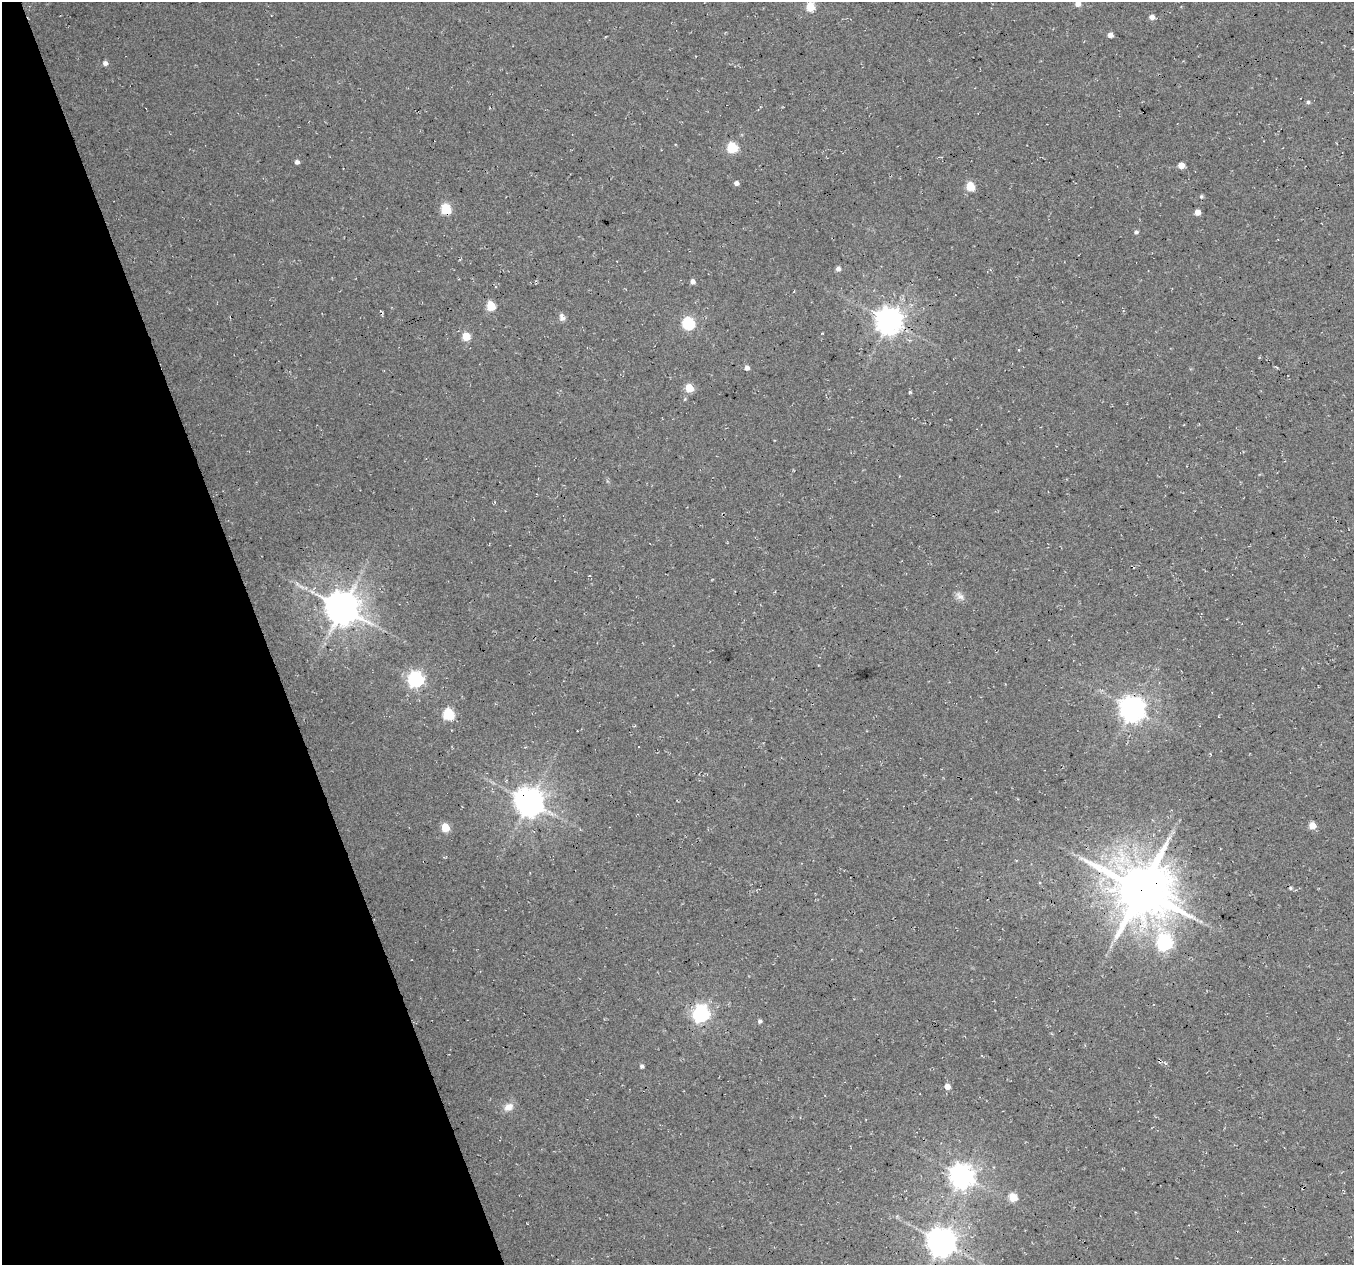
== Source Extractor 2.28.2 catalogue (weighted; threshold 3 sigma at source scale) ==
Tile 5 of 4 x 4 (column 1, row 2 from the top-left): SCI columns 2-1353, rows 2644-3906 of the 5408 x 5234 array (HDU 1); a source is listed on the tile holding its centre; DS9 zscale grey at full resolution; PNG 1356 x 1267 px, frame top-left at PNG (2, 2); no overlay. Shown black and unused: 19% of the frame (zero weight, under 3 of 4 exposures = <1% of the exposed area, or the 3 px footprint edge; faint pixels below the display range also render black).
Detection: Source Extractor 2.28.2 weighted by HDU 2 'WHT'; one run over the whole footprint, this tile lists its part. Background 0.0276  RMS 0.0063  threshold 0.0285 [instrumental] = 3 sigma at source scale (4.5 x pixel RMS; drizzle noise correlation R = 1.50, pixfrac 1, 0.0396/0.0396 arcsec/px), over >= 5 px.
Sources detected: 46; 2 cosmic-ray / hot-pixel residue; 1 long thin detection or spike segment (spike, bleed or trail) — not listed; the other 43 listed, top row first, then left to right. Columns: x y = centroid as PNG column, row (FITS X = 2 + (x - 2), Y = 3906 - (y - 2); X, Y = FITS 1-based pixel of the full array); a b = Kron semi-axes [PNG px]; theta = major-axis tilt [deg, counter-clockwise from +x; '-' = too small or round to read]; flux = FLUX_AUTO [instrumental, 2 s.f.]
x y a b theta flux
1078 4 5 5 - 4.5
810 7 6 5 - 22
1152 17 5 5 - 3.5
1110 35 5 5 - 3.2
105 63 6 5 - 2.1
1308 102 5 4 - 1.3
732 147 6 6 - 37
297 162 5 5 - 2
1181 165 5 5 - 6.3
736 183 5 4 - 2.5
970 186 5 5 - 20
1201 196 6 4 88 1
446 209 6 6 - 38
1198 212 5 5 - 5.3
1136 232 5 4 - 1.5
838 269 5 4 - 2.7
693 281 5 4 - 2.9
491 306 5 5 - 25
562 317 10 6 -72 2.7
889 321 8 8 - 780
688 323 6 6 - 75
822 333 3 2 - 0.48
466 336 5 5 - 18
747 368 5 5 - 2.8
689 388 5 5 - 19
960 596 14 8 -45 3.3
342 608 10 9 - 1500
416 679 7 6 - 190
1132 709 8 8 - 660
449 714 6 6 - 50
529 802 9 8 - 960
1312 826 5 5 - 10
445 827 5 5 - 19
1141 890 18 16 -22 3500
1164 943 7 7 - 150
701 1014 7 7 - 230
760 1021 4 4 - 1.7
642 1066 5 4 - 1.5
947 1086 5 4 - 5.8
508 1107 13 10 25 5.2
962 1176 8 8 - 610
1013 1197 5 5 - 19
942 1242 9 8 - 910
Overlapping masked pixels (flux is a lower limit): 3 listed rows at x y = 446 209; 529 802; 1141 890
Isophote crosses this tile's border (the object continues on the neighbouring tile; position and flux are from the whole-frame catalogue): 1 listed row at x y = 1078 4